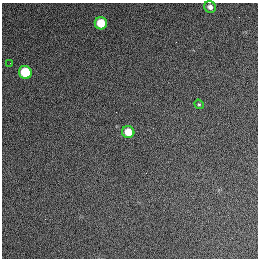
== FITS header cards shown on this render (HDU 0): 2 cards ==
NAXIS1  =                  256 / length of data axis 1
NAXIS2  =                  256 / length of data axis 2

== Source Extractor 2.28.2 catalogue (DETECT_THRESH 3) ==
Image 256 x 256 px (HDU 0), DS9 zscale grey, 1 PNG px = 1 image px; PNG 260 x 260 px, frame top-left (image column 1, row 256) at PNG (2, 3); each listed source drawn as its Kron ellipse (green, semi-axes under 4 px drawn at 4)
Background 1260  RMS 14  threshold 42.6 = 3 sigma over >= 5 px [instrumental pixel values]
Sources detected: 6; all 6 listed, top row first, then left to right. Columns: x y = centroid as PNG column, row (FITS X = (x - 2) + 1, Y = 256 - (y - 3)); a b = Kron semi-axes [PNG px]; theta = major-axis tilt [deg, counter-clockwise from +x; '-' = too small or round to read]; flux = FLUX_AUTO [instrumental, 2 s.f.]
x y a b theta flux
210 7 6 5 - 4200
101 23 6 6 - 24000
10 63 2 2 - 460
25 72 6 6 - 39000
199 104 5 4 - 1200
128 132 6 6 - 15000